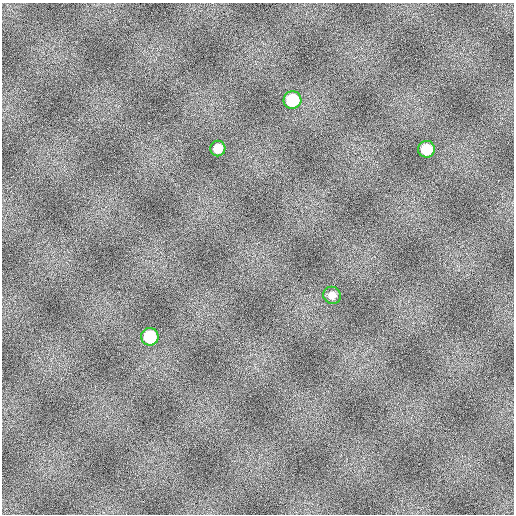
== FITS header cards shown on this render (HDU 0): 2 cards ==
NAXIS1  =                  512
NAXIS2  =                  512

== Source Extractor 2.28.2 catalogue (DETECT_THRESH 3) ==
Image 512 x 512 px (HDU 0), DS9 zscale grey, 1 PNG px = 1 image px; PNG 516 x 516 px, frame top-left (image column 1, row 512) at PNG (2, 3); each listed source drawn as its Kron ellipse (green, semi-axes under 4 px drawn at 4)
Background 811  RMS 16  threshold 48.6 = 3 sigma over >= 5 px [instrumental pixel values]
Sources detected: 5; all 5 listed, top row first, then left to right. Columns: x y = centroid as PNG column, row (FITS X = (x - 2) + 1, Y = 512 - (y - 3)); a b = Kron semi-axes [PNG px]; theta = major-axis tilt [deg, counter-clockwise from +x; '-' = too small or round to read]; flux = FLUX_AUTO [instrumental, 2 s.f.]
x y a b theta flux
292 100 9 9 - 47000
218 149 8 7 - 12000
426 149 8 8 - 28000
332 295 9 8 - 6300
150 337 9 8 - 44000